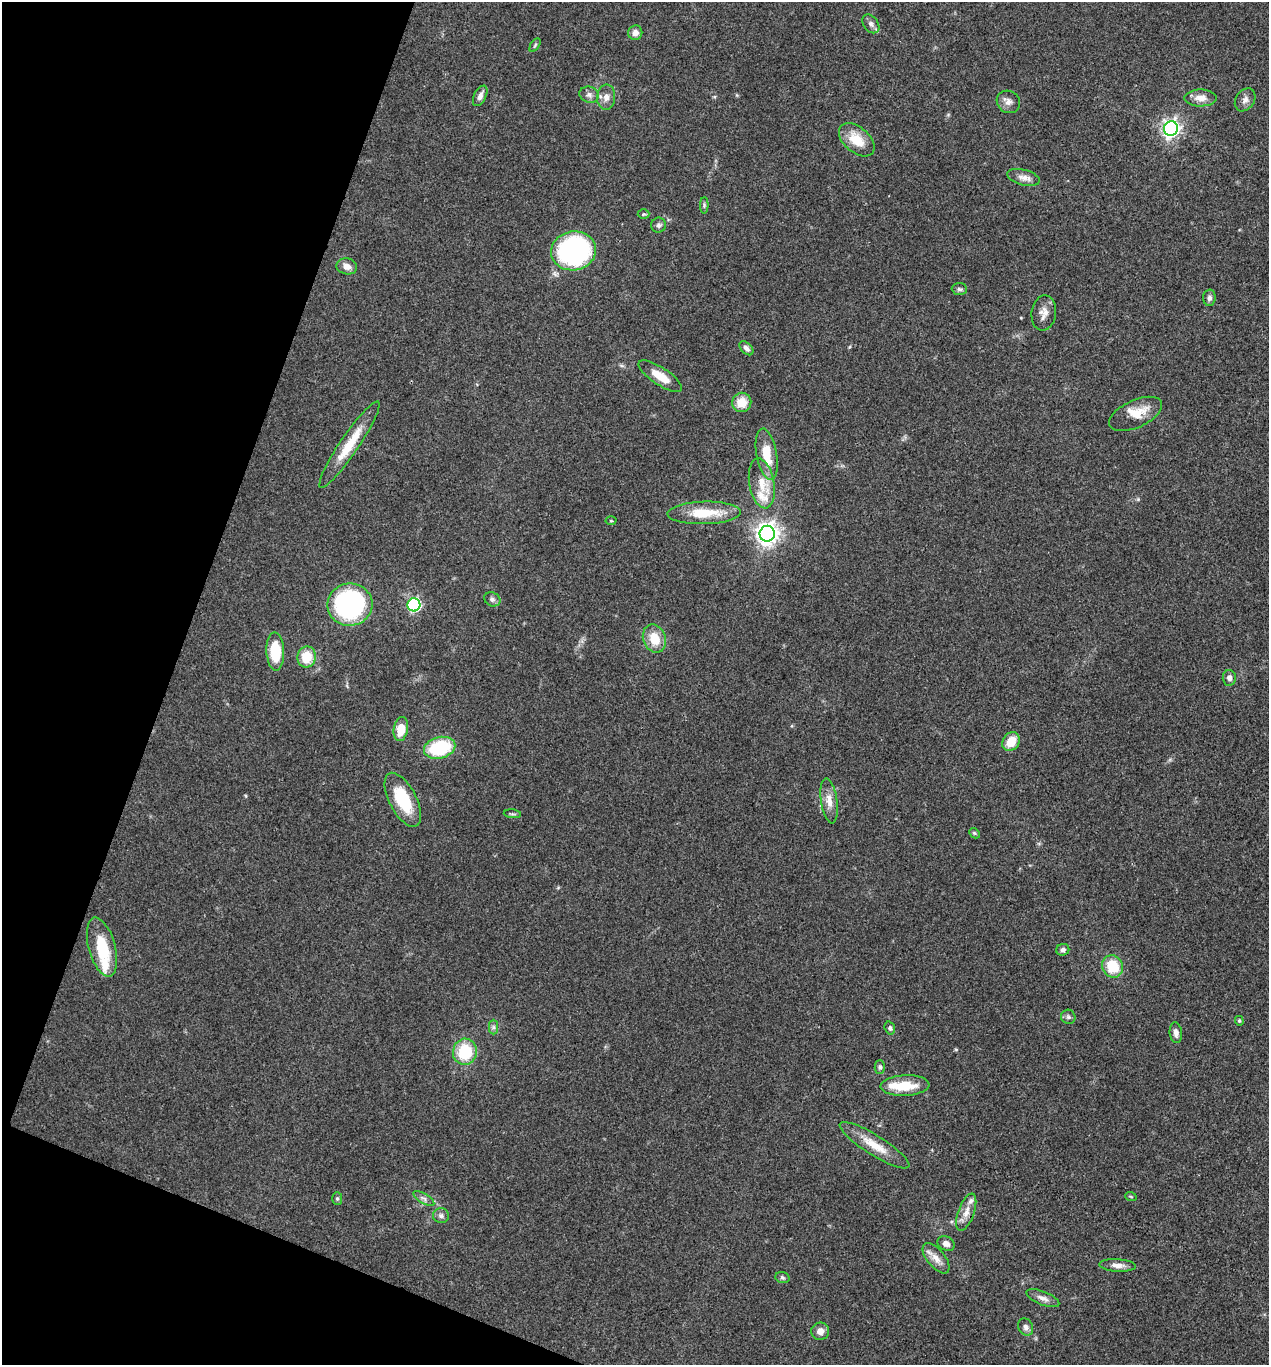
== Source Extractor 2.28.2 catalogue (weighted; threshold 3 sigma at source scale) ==
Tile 9 of 4 x 4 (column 1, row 3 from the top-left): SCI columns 137-1403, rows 1369-2731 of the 5470 x 5459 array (HDU 1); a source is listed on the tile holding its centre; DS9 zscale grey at full resolution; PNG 1271 x 1367 px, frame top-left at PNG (2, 2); each listed source drawn as its Kron ellipse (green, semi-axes under 4 px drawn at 4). Shown black and unused: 18% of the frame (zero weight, under 3 of 4 exposures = <1% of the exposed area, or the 3 px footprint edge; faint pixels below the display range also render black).
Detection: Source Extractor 2.28.2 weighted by HDU 2 'WHT'; one run over the whole footprint, this tile lists its part. Background 0.0608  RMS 0.0055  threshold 0.0247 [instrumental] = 3 sigma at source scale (4.5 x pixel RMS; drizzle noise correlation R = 1.50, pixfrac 1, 0.05/0.05 arcsec/px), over >= 5 px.
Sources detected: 74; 6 inside a brighter listed object's ellipse — not listed separately; the other 68 listed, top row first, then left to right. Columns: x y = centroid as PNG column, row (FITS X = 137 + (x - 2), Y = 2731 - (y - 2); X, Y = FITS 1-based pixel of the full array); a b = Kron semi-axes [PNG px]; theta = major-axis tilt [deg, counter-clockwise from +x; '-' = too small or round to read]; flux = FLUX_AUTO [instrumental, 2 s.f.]
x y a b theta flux
871 24 10 7 -52 2.2
635 33 7 7 - 3.3
535 45 8 4 55 0.78
589 95 10 8 -17 2.3
480 96 11 6 64 2.5
606 97 12 9 85 3.6
1201 98 16 8 0 5
1245 100 12 9 56 3
1008 102 12 11 - 3.2
1171 128 7 7 - 210
857 140 21 12 -41 13
1023 177 17 7 -14 3.8
704 205 8 4 88 0.89
644 214 6 5 - 0.77
659 225 7 7 - 1.6
573 251 22 19 9 110
347 266 10 8 -10 3.8
959 289 8 6 -3 1.4
1209 298 8 6 85 1.8
1044 313 18 12 82 4.6
746 348 8 5 -46 1.9
660 376 25 8 -33 8.9
742 402 10 9 - 9.3
1136 414 28 13 24 11
349 445 51 9 56 17
767 454 26 10 -80 13
762 483 25 12 -80 11
704 513 37 11 1 17
611 521 5 3 - 0.55
767 534 8 7 - 390
492 599 8 6 -25 1.7
350 605 22 21 - 100
414 605 6 6 - 85
654 639 14 11 -68 12
275 651 19 9 -87 20
307 657 10 9 - 13
1229 678 8 6 -87 2.3
401 729 12 7 79 11
1011 742 10 8 55 9.3
440 748 16 10 14 35
403 800 29 13 -62 25
829 801 22 8 -81 6
512 814 8 3 -5 0.87
974 833 6 4 -44 0.75
102 947 30 13 -75 20
1063 950 6 6 - 1.6
1113 966 11 10 - 17
1068 1017 7 7 - 1.4
1239 1021 5 4 - 0.7
493 1027 7 4 -90 1.3
890 1028 6 5 - 1.2
1176 1033 10 6 -84 2.7
465 1052 13 12 - 24
880 1067 7 5 -90 1.1
905 1086 24 10 3 15
875 1145 40 10 -32 12
1131 1197 6 3 -20 0.6
424 1198 12 5 -32 2
337 1199 6 5 - 0.99
966 1212 19 8 70 5.4
441 1216 8 7 - 1.8
946 1244 9 7 -29 2.7
936 1258 18 9 -51 5.3
1118 1265 18 6 -4 3.7
782 1277 7 5 -19 1.2
1043 1298 17 6 -22 3.2
1026 1327 9 7 -62 2.1
820 1331 9 8 - 3.5